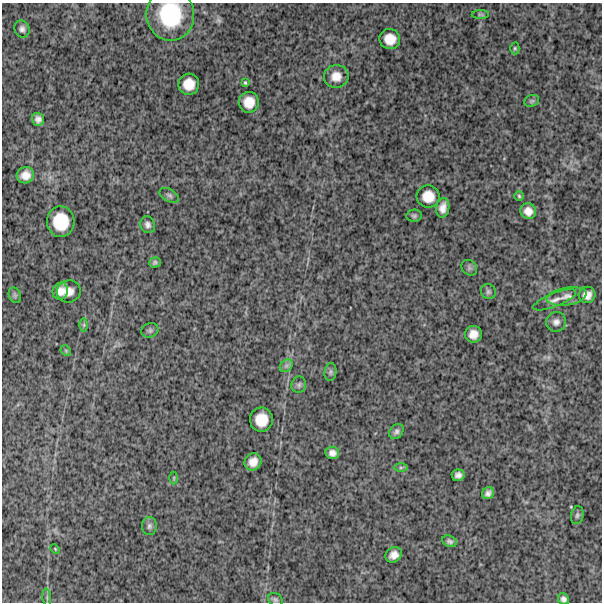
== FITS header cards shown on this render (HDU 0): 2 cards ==
NAXIS1  =                  600
NAXIS2  =                  600

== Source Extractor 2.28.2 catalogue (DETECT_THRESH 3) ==
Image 600 x 600 px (HDU 0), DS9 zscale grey, 1 PNG px = 1 image px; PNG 604 x 604 px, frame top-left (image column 1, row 600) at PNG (2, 3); each listed source drawn as its Kron ellipse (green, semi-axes under 4 px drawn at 4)
Background 1260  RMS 310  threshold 918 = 3 sigma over >= 5 px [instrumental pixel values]
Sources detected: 53; all 53 listed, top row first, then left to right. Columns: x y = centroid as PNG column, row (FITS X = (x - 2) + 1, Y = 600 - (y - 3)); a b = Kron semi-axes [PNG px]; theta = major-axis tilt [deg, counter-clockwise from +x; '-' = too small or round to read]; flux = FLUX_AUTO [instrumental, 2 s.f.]
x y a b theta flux
480 14 9 4 0 3.1e+04
170 15 26 24 -81 1.3e+06
22 29 9 7 -60 7.9e+04
390 39 10 10 - 2.7e+05
515 48 6 4 -89 3.0e+04
336 76 12 11 - 2.2e+05
245 83 4 3 - 2.5e+04
189 84 10 10 - 2.8e+05
532 101 8 5 21 4.2e+04
249 102 10 10 - 2.7e+05
38 119 6 6 - 9.0e+04
25 175 9 8 - 1.8e+05
169 195 10 6 -29 6.0e+04
428 196 11 11 - 2.8e+05
519 196 5 5 - 3.0e+04
443 208 10 6 80 1.5e+05
528 211 8 7 - 1.6e+05
414 216 8 6 8 4.3e+04
61 222 15 14 - 5.8e+05
148 225 9 7 -67 7.9e+04
155 263 6 5 - 4.2e+04
469 268 8 7 - 5.2e+04
60 291 8 8 - 1.7e+05
69 291 12 11 - 1.8e+05
488 292 8 7 - 4.9e+04
15 295 8 6 -69 4.9e+04
587 295 8 8 - 1.6e+05
567 296 20 8 9 1.8e+05
555 300 23 6 22 1.4e+05
556 322 10 9 - 1.1e+05
84 325 6 4 90 3.2e+04
150 330 9 7 25 5.1e+04
473 334 8 8 - 1.8e+05
66 351 6 4 -47 2.8e+04
286 366 7 5 44 5.6e+04
330 372 9 6 83 5.6e+04
299 385 8 7 - 5.5e+04
261 420 12 11 - 3.5e+05
396 431 8 6 49 6.5e+04
332 453 7 6 - 1.0e+05
253 462 9 8 - 1.8e+05
401 467 7 4 0 4.1e+04
458 475 6 6 - 8.6e+04
174 478 6 4 90 2.6e+04
488 493 6 5 - 7.7e+04
577 515 9 6 79 4.7e+04
149 526 9 7 88 6.6e+04
449 541 7 5 -23 6.2e+04
55 549 5 3 - 1.8e+04
394 555 8 7 - 1.4e+05
47 597 9 3 -85 3.6e+04
563 599 6 5 - 7.0e+04
275 600 8 6 -29 4.8e+04
At the frame edge (FLAGS 8, measured only in part): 2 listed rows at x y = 170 15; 563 599